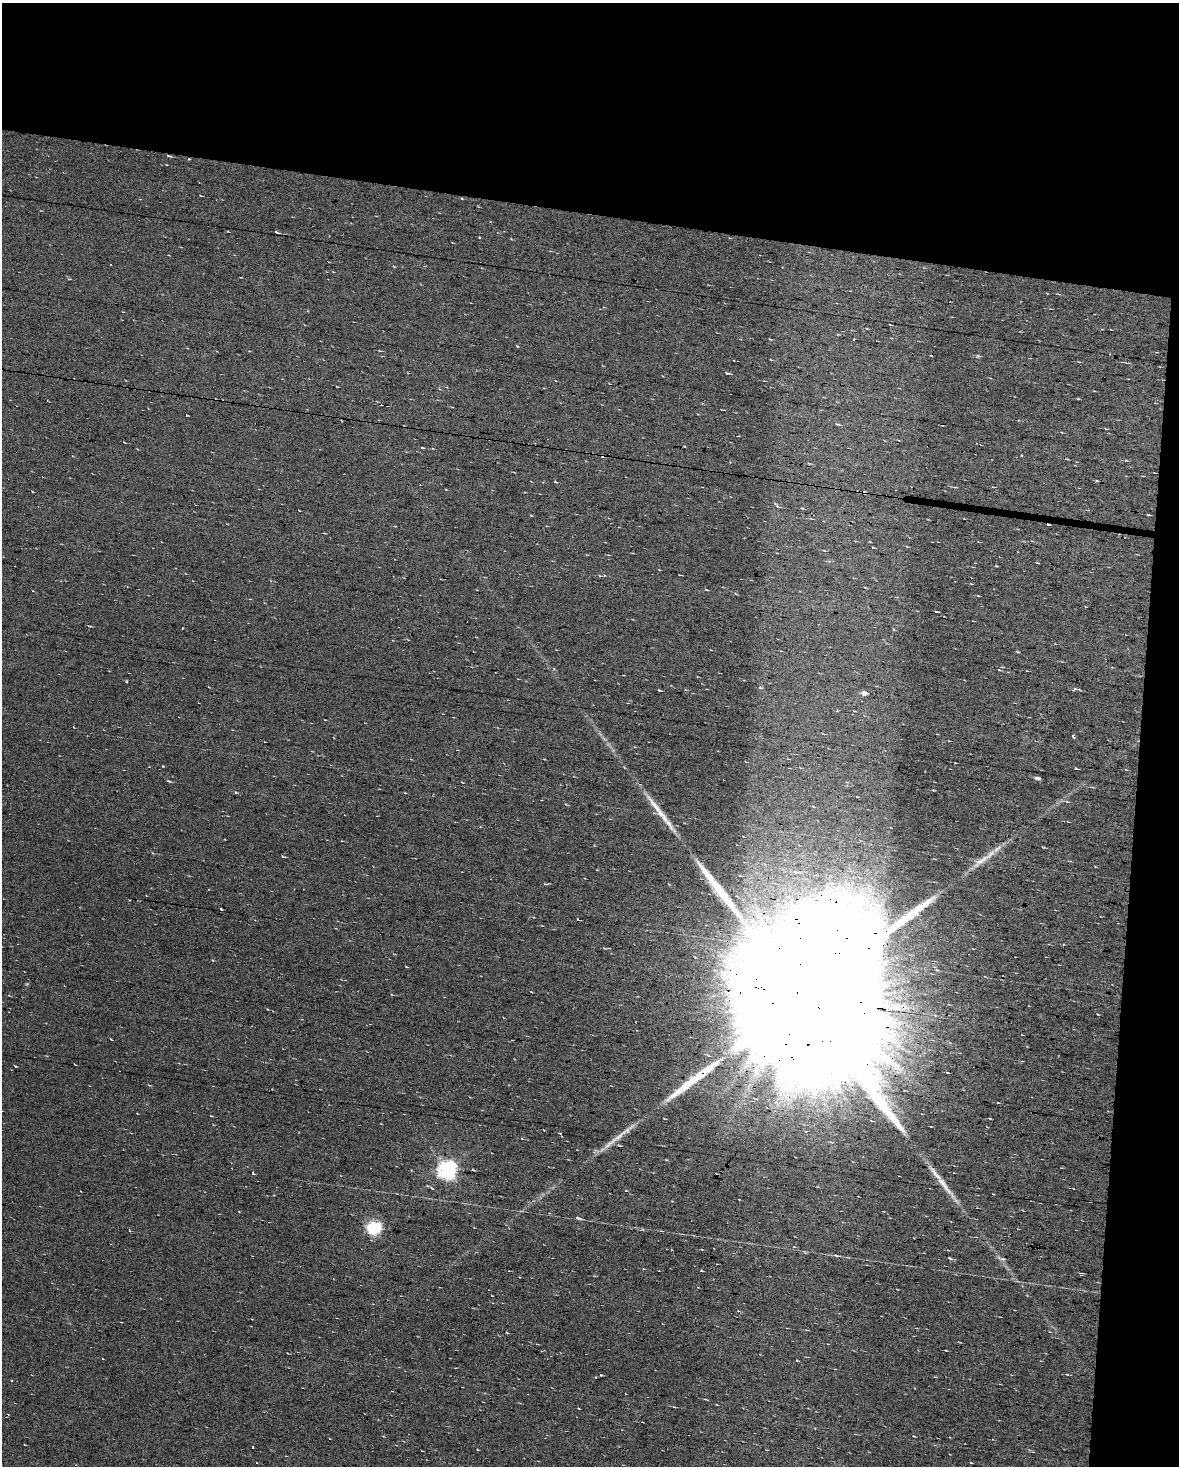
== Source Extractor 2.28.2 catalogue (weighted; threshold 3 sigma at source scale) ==
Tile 2 of 2 x 3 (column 2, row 1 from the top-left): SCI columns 1397-2573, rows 2929-4392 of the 2822 x 4392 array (HDU 1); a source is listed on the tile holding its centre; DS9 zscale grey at full resolution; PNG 1181 x 1468 px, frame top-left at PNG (2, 3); no overlay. Shown black and unused: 18% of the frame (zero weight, under 7 of 13 exposures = <1% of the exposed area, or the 3 px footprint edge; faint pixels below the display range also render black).
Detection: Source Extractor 2.28.2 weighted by HDU 2 'WHT'; one run over the whole footprint, this tile lists its part. Background 0.0194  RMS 0.007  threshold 0.0287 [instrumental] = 3 sigma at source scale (4.09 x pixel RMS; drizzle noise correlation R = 1.36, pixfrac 0.8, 0.0396/0.0396 arcsec/px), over >= 5 px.
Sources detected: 102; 1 inside a brighter object's white glare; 12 cosmic-ray / hot-pixel residue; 1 long thin detection or spike segment (spike, bleed or trail) — not listed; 2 inside a brighter listed object's ellipse — not listed separately; the other 86 listed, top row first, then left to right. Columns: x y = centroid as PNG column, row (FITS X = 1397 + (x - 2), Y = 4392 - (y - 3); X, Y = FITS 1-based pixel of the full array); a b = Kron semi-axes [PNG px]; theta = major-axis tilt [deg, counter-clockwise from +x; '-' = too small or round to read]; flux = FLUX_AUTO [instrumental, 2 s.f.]
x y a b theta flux
168 156 5 3 - 1.1
277 232 5 3 - 1.3
479 237 2 2 - 0.59
69 279 5 3 - 0.66
1058 294 4 2 - 0.59
890 325 3 2 - 0.4
854 340 3 3 - 0.98
517 346 4 3 - 0.53
978 356 6 4 45 0.86
1079 362 4 2 - 0.44
728 373 6 2 -13 1
1078 399 3 3 - 0.52
837 424 6 4 -11 1
1106 429 4 2 - 0.49
422 448 3 2 - 0.74
1021 455 3 2 - 0.9
1067 459 4 2 - 0.48
555 482 4 3 - 0.76
778 507 7 4 -37 1.4
870 542 3 2 - 0.48
873 547 4 2 - 0.55
1037 563 3 2 - 0.61
996 566 3 2 - 0.66
680 575 3 2 - 0.46
706 590 4 2 - 0.54
736 594 4 3 - 0.62
89 626 5 3 - 0.68
1018 652 5 3 - 0.53
1002 667 4 3 - 0.69
999 670 4 2 - 0.58
126 681 4 3 - 0.52
760 688 5 4 - 0.92
659 690 3 2 - 0.76
1079 690 5 3 - 0.64
864 693 7 5 -15 2.6
837 711 3 3 - 0.61
325 720 3 2 - 0.43
1073 736 5 3 - 1.7
746 762 3 2 - 0.37
162 766 3 2 - 0.56
1076 768 4 3 - 0.82
1037 778 6 4 -11 1.8
168 781 5 3 - 0.96
1091 787 5 4 - 0.89
236 793 4 3 - 0.97
1067 802 5 3 - 0.68
656 808 51 7 -52 14
1043 847 3 2 - 0.67
283 857 5 3 - 0.65
983 860 20 8 39 7.4
765 864 7 4 -33 1.4
796 872 9 6 -26 3.3
221 909 3 2 - 0.94
577 920 3 3 - 8.8
9 995 4 3 - 0.51
797 997 102 31 -8 170000
111 1039 4 3 - 0.53
15 1066 3 2 - 0.56
149 1085 5 3 - 0.63
998 1103 4 2 - 0.43
211 1116 3 2 - 0.46
617 1137 31 7 39 9.1
619 1145 5 3 - 0.81
595 1150 6 4 16 1.1
666 1160 3 3 - 0.79
447 1170 7 7 - 300
473 1170 3 2 - 0.94
252 1173 3 3 - 14
944 1185 52 7 -51 13
428 1186 5 3 - 0.63
626 1191 4 2 - 0.58
578 1218 7 3 -11 1.6
374 1228 6 6 - 120
1018 1229 4 2 - 0.36
129 1230 4 3 - 0.54
836 1256 7 3 -11 0.95
949 1258 6 4 -29 1.1
1003 1259 6 4 11 1.2
701 1271 3 2 - 0.78
507 1333 3 2 - 0.49
797 1360 3 2 - 0.53
1067 1374 4 2 - 0.52
601 1375 3 3 - 0.61
595 1377 3 2 - 0.59
578 1408 3 2 - 0.4
253 1447 3 2 - 0.74
Overlapping masked pixels (flux is a lower limit): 5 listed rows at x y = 168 156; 656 808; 797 997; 617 1137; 944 1185
Unlisted compact peaks at least as high as the median listed source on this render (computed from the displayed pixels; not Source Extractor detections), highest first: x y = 187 415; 934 790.